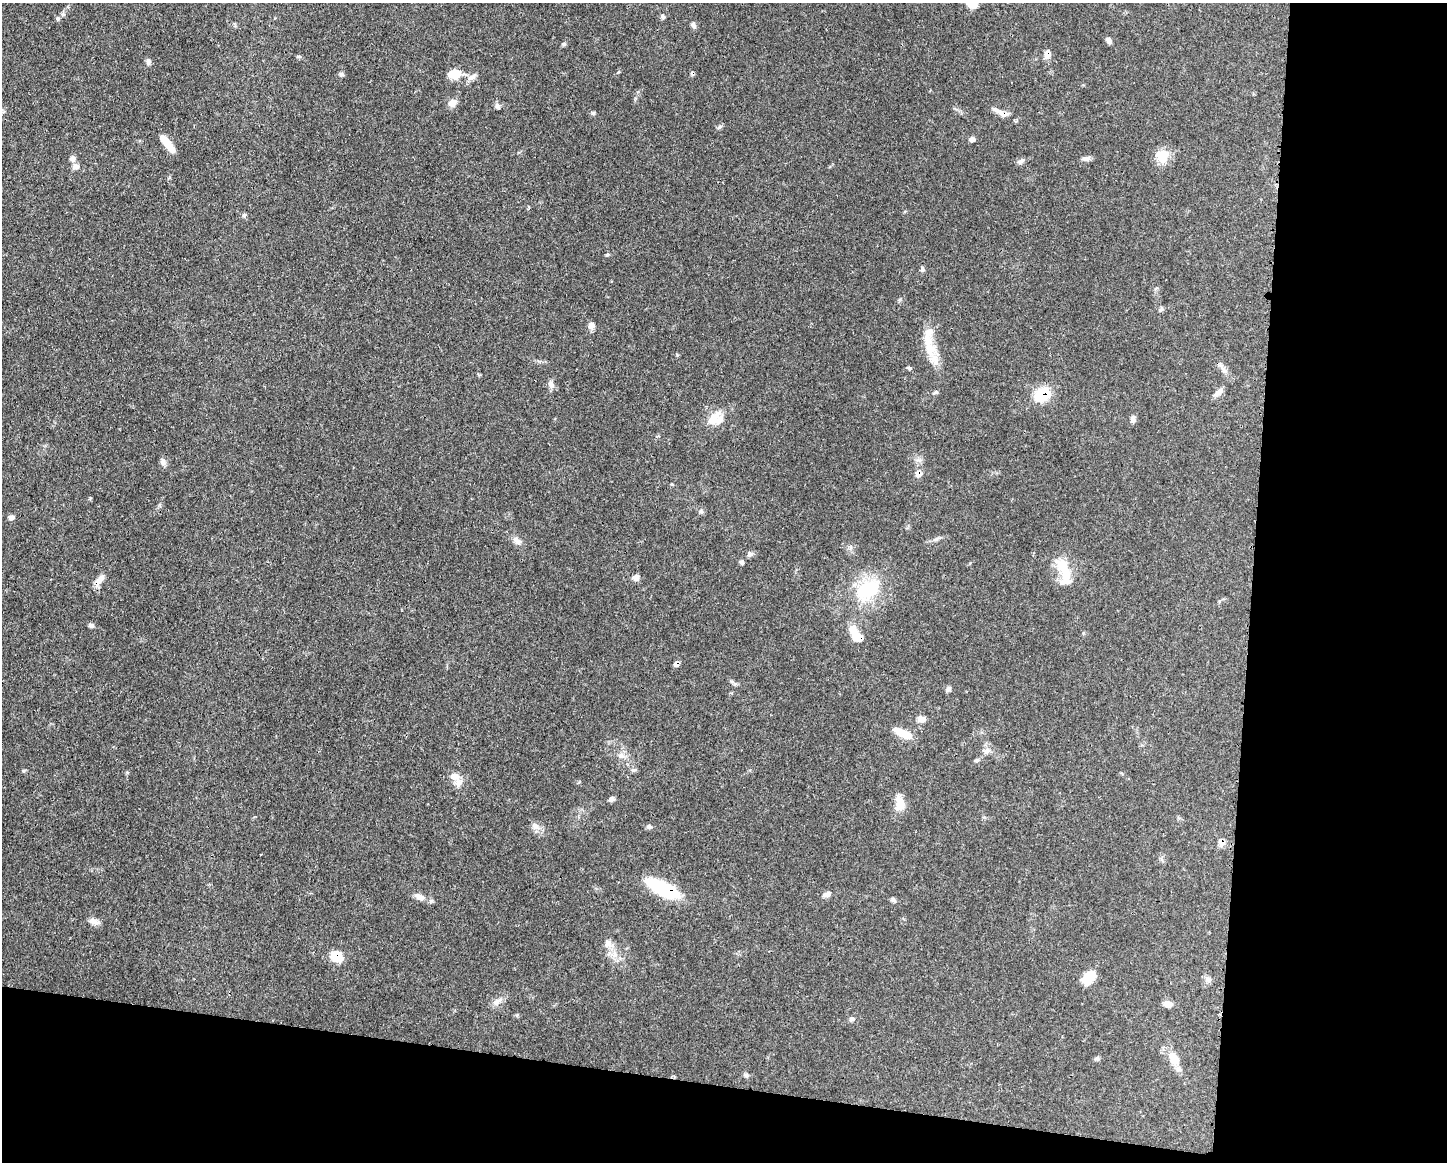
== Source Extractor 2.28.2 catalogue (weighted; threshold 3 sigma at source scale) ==
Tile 12 of 3 x 4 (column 3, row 4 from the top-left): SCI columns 3002-4446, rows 3-1162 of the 4671 x 4645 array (HDU 1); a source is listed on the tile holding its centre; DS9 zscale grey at full resolution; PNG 1449 x 1164 px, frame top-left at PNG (2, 3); no overlay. Shown black and unused: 20% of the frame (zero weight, under 3 of 4 exposures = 1% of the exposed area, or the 3 px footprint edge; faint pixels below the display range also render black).
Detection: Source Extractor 2.28.2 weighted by HDU 2 'WHT'; one run over the whole footprint, this tile lists its part. Background 0.0543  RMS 0.0032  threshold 0.0146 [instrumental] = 3 sigma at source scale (4.5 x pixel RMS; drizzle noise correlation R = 1.50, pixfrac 1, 0.05/0.05 arcsec/px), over >= 5 px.
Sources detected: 84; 2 cosmic-ray / hot-pixel residue — not listed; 3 inside a brighter listed object's ellipse — not listed separately; the other 79 listed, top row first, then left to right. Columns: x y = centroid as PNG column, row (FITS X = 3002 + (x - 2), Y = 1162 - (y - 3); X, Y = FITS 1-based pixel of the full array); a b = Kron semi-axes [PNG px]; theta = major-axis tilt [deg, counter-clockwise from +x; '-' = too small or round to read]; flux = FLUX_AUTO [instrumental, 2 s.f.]
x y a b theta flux
972 3 12 10 -26 3.7
63 14 6 4 19 0.56
663 16 6 5 - 0.63
693 25 8 5 -58 1
1108 40 8 6 -47 0.93
564 44 6 4 -45 0.45
1047 54 10 7 84 2.1
299 56 6 4 -1 0.44
148 61 9 6 90 0.89
341 74 7 5 -14 0.62
455 74 13 10 -4 5.3
472 77 14 6 35 1.5
452 103 10 8 31 2.3
497 106 8 6 -48 0.79
593 113 6 4 18 0.43
1002 114 16 7 -24 2.5
720 127 7 5 31 0.59
972 139 7 5 -3 1.1
167 144 20 6 -53 5.8
1162 156 17 16 - 5.1
1086 158 10 7 10 1.1
72 159 8 7 - 1.3
1021 161 10 5 26 0.99
76 166 9 7 12 1.5
244 215 6 5 - 0.61
607 255 5 4 - 0.42
922 269 7 5 90 0.66
1161 309 7 5 53 0.58
591 325 8 8 - 1.5
929 341 46 13 -84 8.7
909 368 6 4 -44 0.46
1224 370 11 6 -60 1.5
551 384 10 8 -58 1.3
936 392 7 5 4 0.54
1218 392 14 7 42 1.7
1042 395 16 12 22 11
713 419 24 12 45 4.8
1133 419 9 6 81 1.1
163 462 10 6 -80 1.2
918 474 8 7 - 1.9
700 511 6 4 -90 0.55
11 517 7 5 14 1
517 541 14 8 -46 1.7
750 554 8 7 - 1
742 562 6 5 - 0.62
1063 569 36 13 -67 8.3
635 578 8 7 - 1.4
99 580 19 7 52 2.5
867 590 34 23 27 18
91 625 7 5 -7 0.74
856 635 21 10 -56 5.8
949 689 8 5 58 0.77
921 719 11 7 -5 1.7
899 731 19 10 -22 3.4
986 751 10 6 70 1.3
621 756 8 6 -19 1.2
977 760 6 5 - 0.48
633 770 7 5 11 0.7
454 776 13 9 6 2.4
611 799 7 6 - 0.87
899 804 19 11 -85 4.6
535 826 11 8 -61 1.7
649 827 7 6 - 0.77
1221 842 10 7 -71 1.8
663 889 32 11 -26 25
827 894 11 6 25 1.3
419 897 14 8 -24 2.2
893 900 8 5 -62 0.63
94 921 12 8 -30 1.6
608 944 12 9 64 2
336 956 14 10 -41 5.5
1089 978 16 11 50 6.3
1208 979 9 7 -26 1.1
498 1001 16 8 36 2
1168 1004 11 7 -14 1.8
851 1019 7 5 18 0.7
1097 1058 6 5 - 0.59
1174 1059 18 12 -65 4.1
746 1075 7 5 -44 0.61
Overlapping masked pixels (flux is a lower limit): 9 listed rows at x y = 1047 54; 1002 114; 1042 395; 918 474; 99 580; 856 635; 1221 842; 663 889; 336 956
Isophote crosses this tile's border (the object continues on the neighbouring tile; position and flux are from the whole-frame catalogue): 1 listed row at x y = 972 3
Unlisted compact peaks at least as high as the median listed source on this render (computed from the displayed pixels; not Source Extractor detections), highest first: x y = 23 771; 90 498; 677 355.